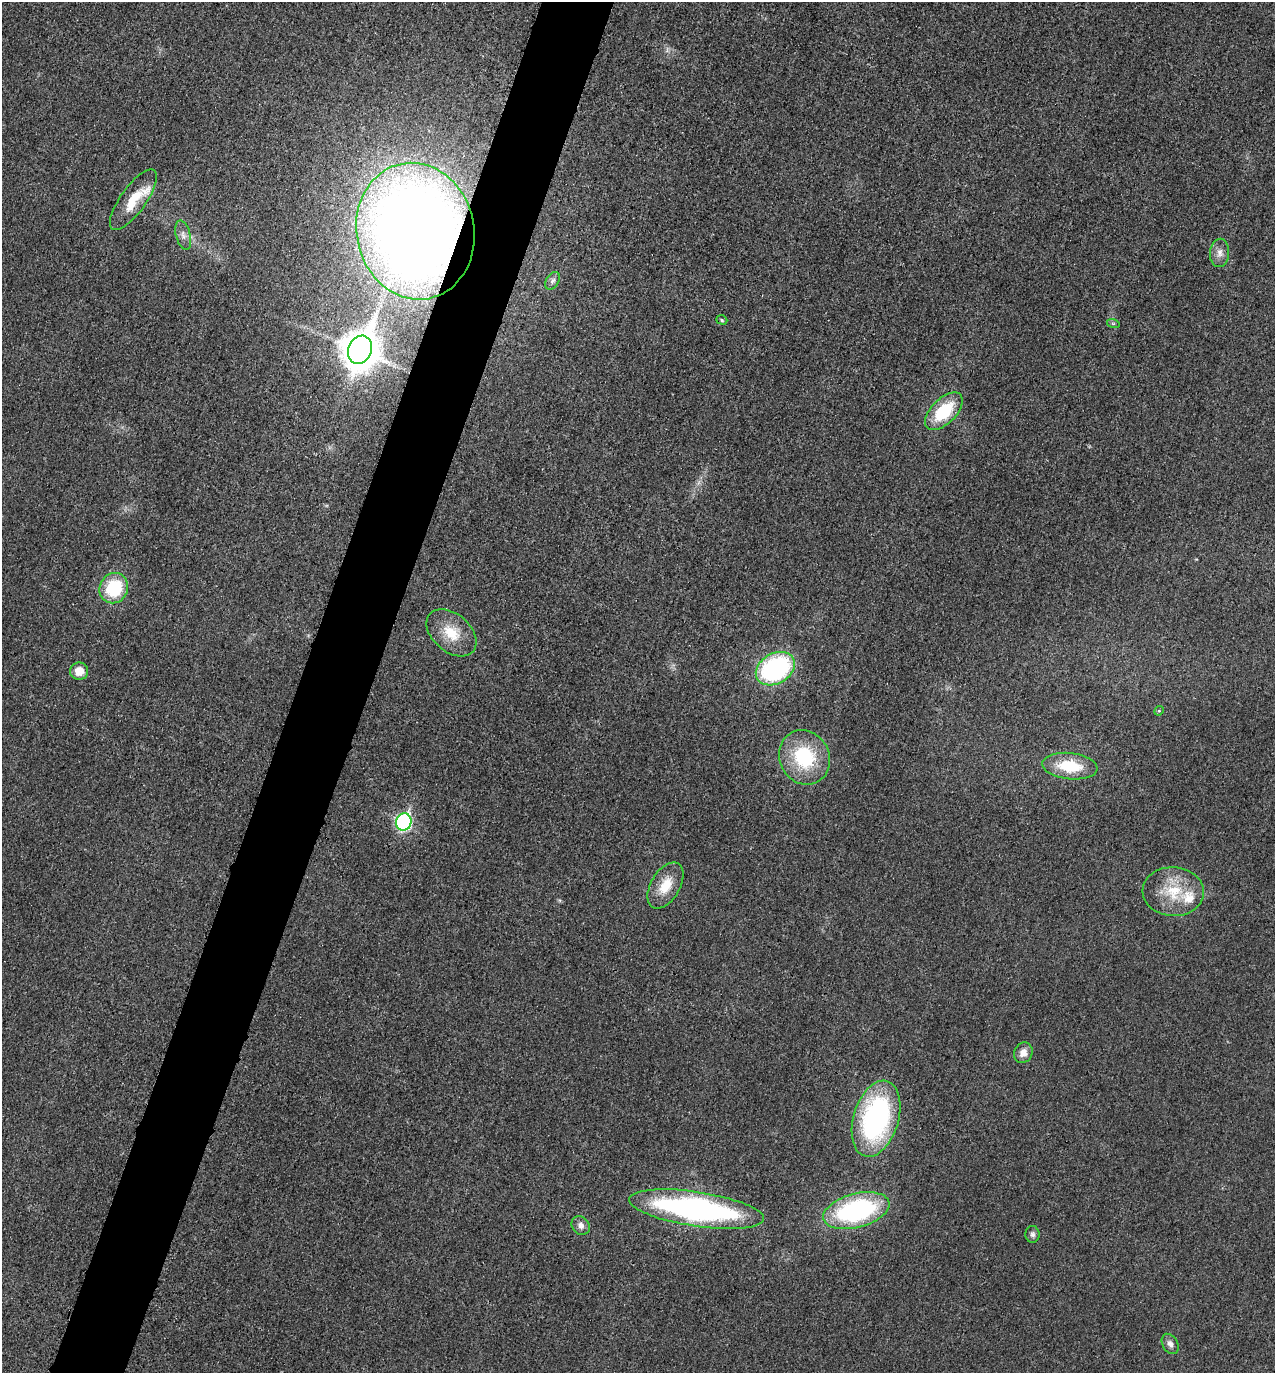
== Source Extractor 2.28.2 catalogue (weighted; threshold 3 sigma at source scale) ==
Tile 7 of 4 x 4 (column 3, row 2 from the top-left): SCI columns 2704-3976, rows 2763-4133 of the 5537 x 5528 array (HDU 1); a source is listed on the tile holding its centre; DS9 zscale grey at full resolution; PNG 1277 x 1375 px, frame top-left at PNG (2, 2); each listed source drawn as its Kron ellipse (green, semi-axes under 4 px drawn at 4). Shown black and unused: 6% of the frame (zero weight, under 3 of 4 exposures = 2% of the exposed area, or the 3 px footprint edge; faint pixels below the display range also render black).
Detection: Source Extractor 2.28.2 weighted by HDU 2 'WHT'; one run over the whole footprint, this tile lists its part. Background 0.0264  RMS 0.006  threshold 0.027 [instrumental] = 3 sigma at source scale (4.5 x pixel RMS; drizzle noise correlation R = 1.50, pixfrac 1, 0.05/0.05 arcsec/px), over >= 5 px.
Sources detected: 28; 2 inside a brighter listed object's ellipse — not listed separately; the other 26 listed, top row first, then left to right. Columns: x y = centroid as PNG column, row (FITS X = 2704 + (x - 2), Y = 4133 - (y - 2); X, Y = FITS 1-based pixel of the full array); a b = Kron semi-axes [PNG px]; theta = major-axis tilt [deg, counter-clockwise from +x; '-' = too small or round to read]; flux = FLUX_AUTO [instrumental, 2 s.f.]
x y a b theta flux
133 200 36 12 55 17
415 231 69 59 -78 900
183 235 15 7 -75 3.6
1220 253 14 9 87 4.5
553 281 9 6 58 2
722 320 6 4 -19 1.1
1113 323 6 4 -18 0.81
360 350 14 11 69 1500
944 411 23 12 45 31
114 588 15 14 - 33
451 633 29 19 -40 18
775 669 21 15 30 110
79 671 9 8 - 8.1
1159 711 5 4 - 0.77
804 757 28 25 -62 45
1070 766 28 13 -6 26
404 822 9 7 76 130
665 886 25 14 59 15
1173 892 31 24 -3 25
1023 1053 10 9 - 5
876 1119 39 22 73 130
696 1209 68 17 -8 200
856 1211 34 17 15 110
581 1226 10 8 -51 3.5
1033 1234 8 7 - 1.9
1170 1344 11 7 -60 2.9
Overlapping masked pixels (flux is a lower limit): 1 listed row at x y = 415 231